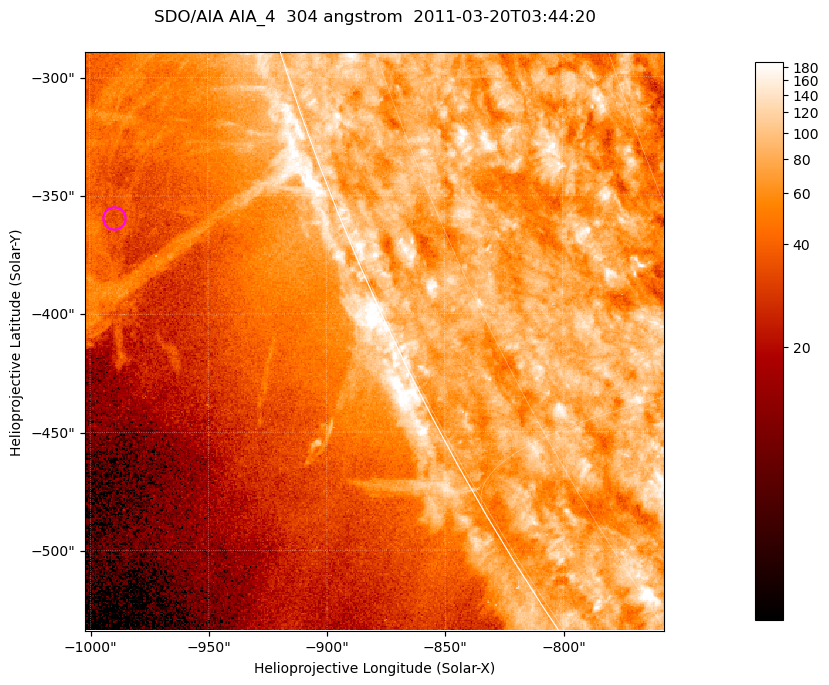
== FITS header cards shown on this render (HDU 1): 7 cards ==
TELESCOP= 'SDO/AIA '           / For AIA: SDO/AIA
INSTRUME= 'AIA_4   '           / For AIA: AIA_ATA1, AIA_ATA2, AIA_ATA3 or AIA_AT
WAVELNTH=                  304 / [angstrom] Wavelength
WAVEUNIT= 'angstrom'           / Wavelength unit: angstrom
DATE-OBS= '2011-03-20T03:44:20.134' / [ISO] Date when observation started; ISO 8
CTYPE1  = 'HPLN-TAN'           / CTYPE1; Typically HPLN
CTYPE2  = 'HPLT-TAN'           / CTYPE2; Typically HPLT

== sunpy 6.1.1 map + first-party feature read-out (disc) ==
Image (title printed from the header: SDO/AIA AIA_4  304 angstrom  2011-03-20T03:44:20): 408 x 408 px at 0.6 arcsec/px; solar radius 964 arcsec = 1606 px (partial field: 0.9% of the solar disc is inside the frame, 45% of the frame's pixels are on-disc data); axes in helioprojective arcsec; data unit not stated in the header (colour bar unlabelled)
Orientation: roll -0.132 deg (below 1 deg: not rotated)
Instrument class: DISC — disc imager (sunpy class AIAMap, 304 A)
Bright regions (active regions / flare kernels): reference = the on-disc median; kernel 3 px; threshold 5 sigma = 111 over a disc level ~79.2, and >= 1.15x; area >= 166 px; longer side >= 5 px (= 3 arcsec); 0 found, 0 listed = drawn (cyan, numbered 1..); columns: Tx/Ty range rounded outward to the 2 arcsec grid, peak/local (2 s.f.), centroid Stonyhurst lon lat
Off-limb structures (1.02-1.3 R_sun): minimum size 83 px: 2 found; the strongest spans PA ~105..115 deg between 1.05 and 1.13 R_sun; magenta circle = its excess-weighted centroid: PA ~110 deg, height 1.09 R_sun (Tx ~-990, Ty ~-360 arcsec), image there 1.5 x the reference